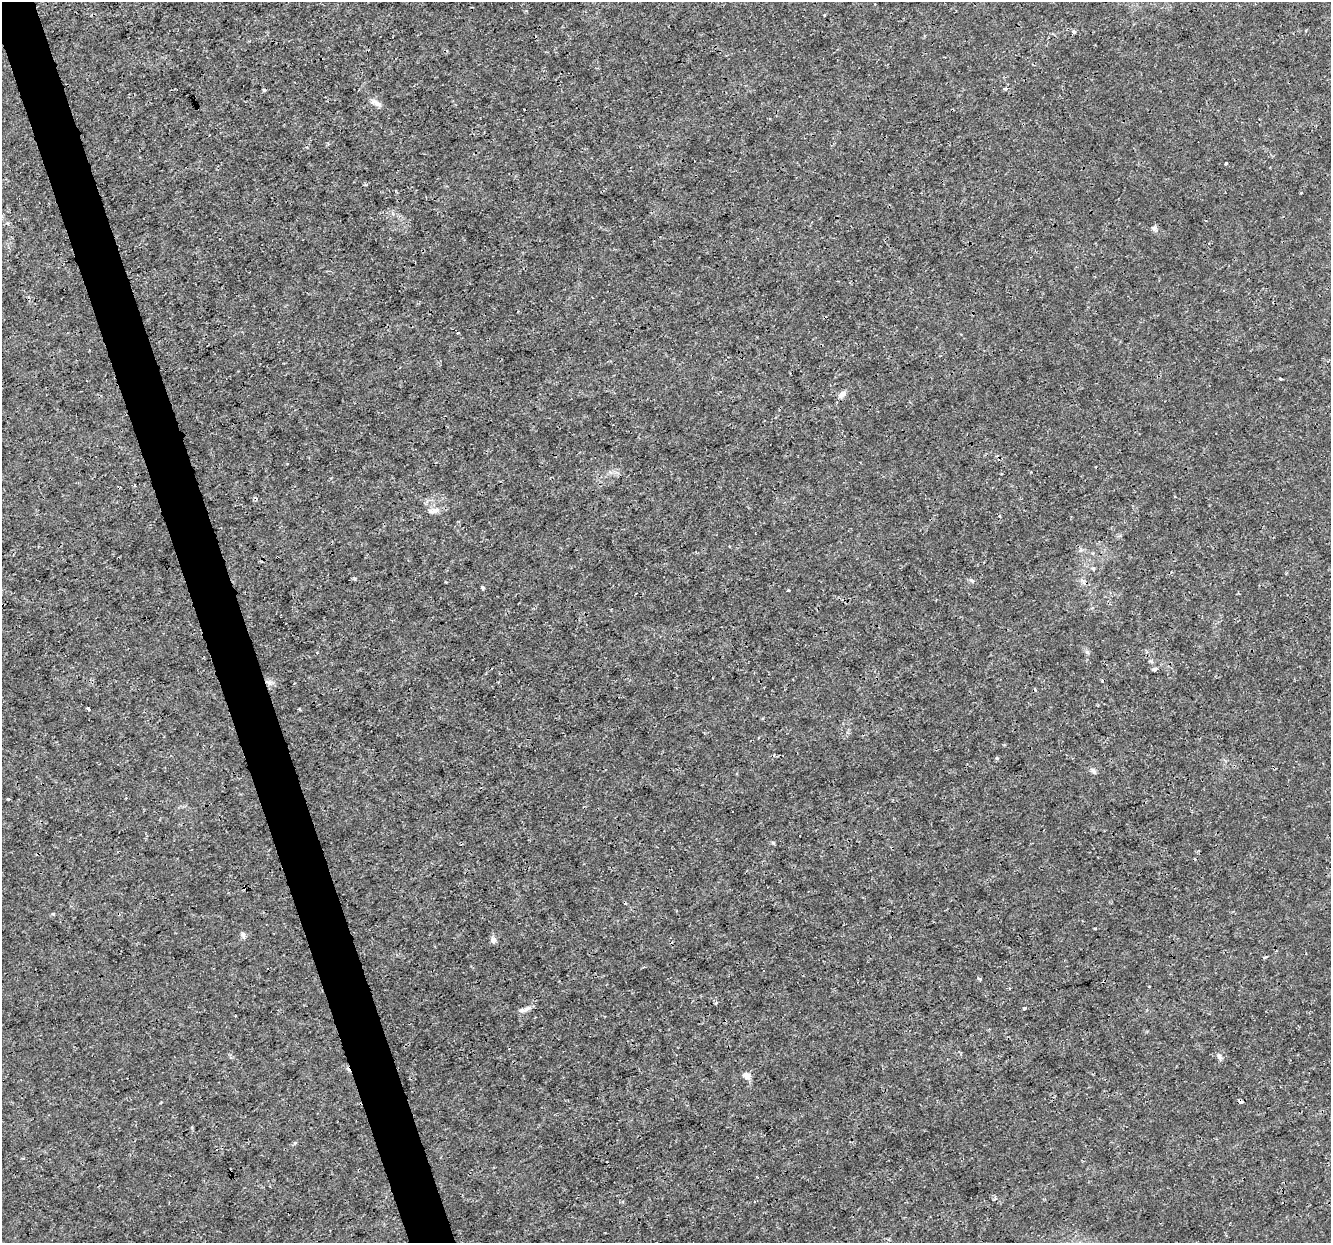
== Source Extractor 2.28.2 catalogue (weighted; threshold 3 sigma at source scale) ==
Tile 11 of 4 x 4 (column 3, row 3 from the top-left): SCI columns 2660-3988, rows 1302-2542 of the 5320 x 5137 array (HDU 1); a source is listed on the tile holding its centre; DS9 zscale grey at full resolution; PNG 1333 x 1245 px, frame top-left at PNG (2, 2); no overlay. Shown black and unused: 4% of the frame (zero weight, under 3 of 4 exposures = <1% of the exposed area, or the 3 px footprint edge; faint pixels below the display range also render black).
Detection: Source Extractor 2.28.2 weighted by HDU 2 'WHT'; one run over the whole footprint, this tile lists its part. Background 0.00347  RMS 8.4e-04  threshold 0.00379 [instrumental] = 3 sigma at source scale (4.5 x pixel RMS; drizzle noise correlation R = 1.50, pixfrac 1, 0.0396/0.0396 arcsec/px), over >= 5 px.
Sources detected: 34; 7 cosmic-ray / hot-pixel residue — not listed; the other 27 listed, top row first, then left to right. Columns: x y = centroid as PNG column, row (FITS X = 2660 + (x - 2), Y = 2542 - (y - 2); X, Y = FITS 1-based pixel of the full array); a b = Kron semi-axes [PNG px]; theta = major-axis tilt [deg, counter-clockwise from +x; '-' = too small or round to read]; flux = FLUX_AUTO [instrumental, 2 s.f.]
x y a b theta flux
1074 32 4 3 - 0.26
1005 89 5 4 - 0.13
377 103 14 7 -31 0.43
1226 163 3 2 - 0.09
1154 228 8 6 -45 0.23
1280 379 3 3 - 0.21
842 394 11 7 40 0.42
434 511 17 6 15 0.5
1093 568 6 4 18 0.11
971 581 6 4 -45 0.13
483 587 4 3 - 0.37
788 590 3 2 - 0.11
1154 669 5 4 - 0.26
269 683 8 6 -69 0.32
88 708 4 3 - 0.36
1093 771 9 5 -65 0.22
8 799 3 2 - 0.14
244 888 4 3 - 0.55
243 934 8 6 -71 0.2
493 940 8 7 - 0.31
1265 957 5 3 - 0.1
980 979 6 4 -8 0.12
1149 987 2 2 - 0.072
1024 1008 3 3 - 0.23
527 1009 14 5 31 0.39
1219 1056 10 5 -75 0.24
746 1076 9 7 -29 0.52
Overlapping masked pixels (flux is a lower limit): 1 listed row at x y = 244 888
Unlisted compact peaks at least as high as the median listed source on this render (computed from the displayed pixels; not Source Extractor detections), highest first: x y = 997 758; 1087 652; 773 843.